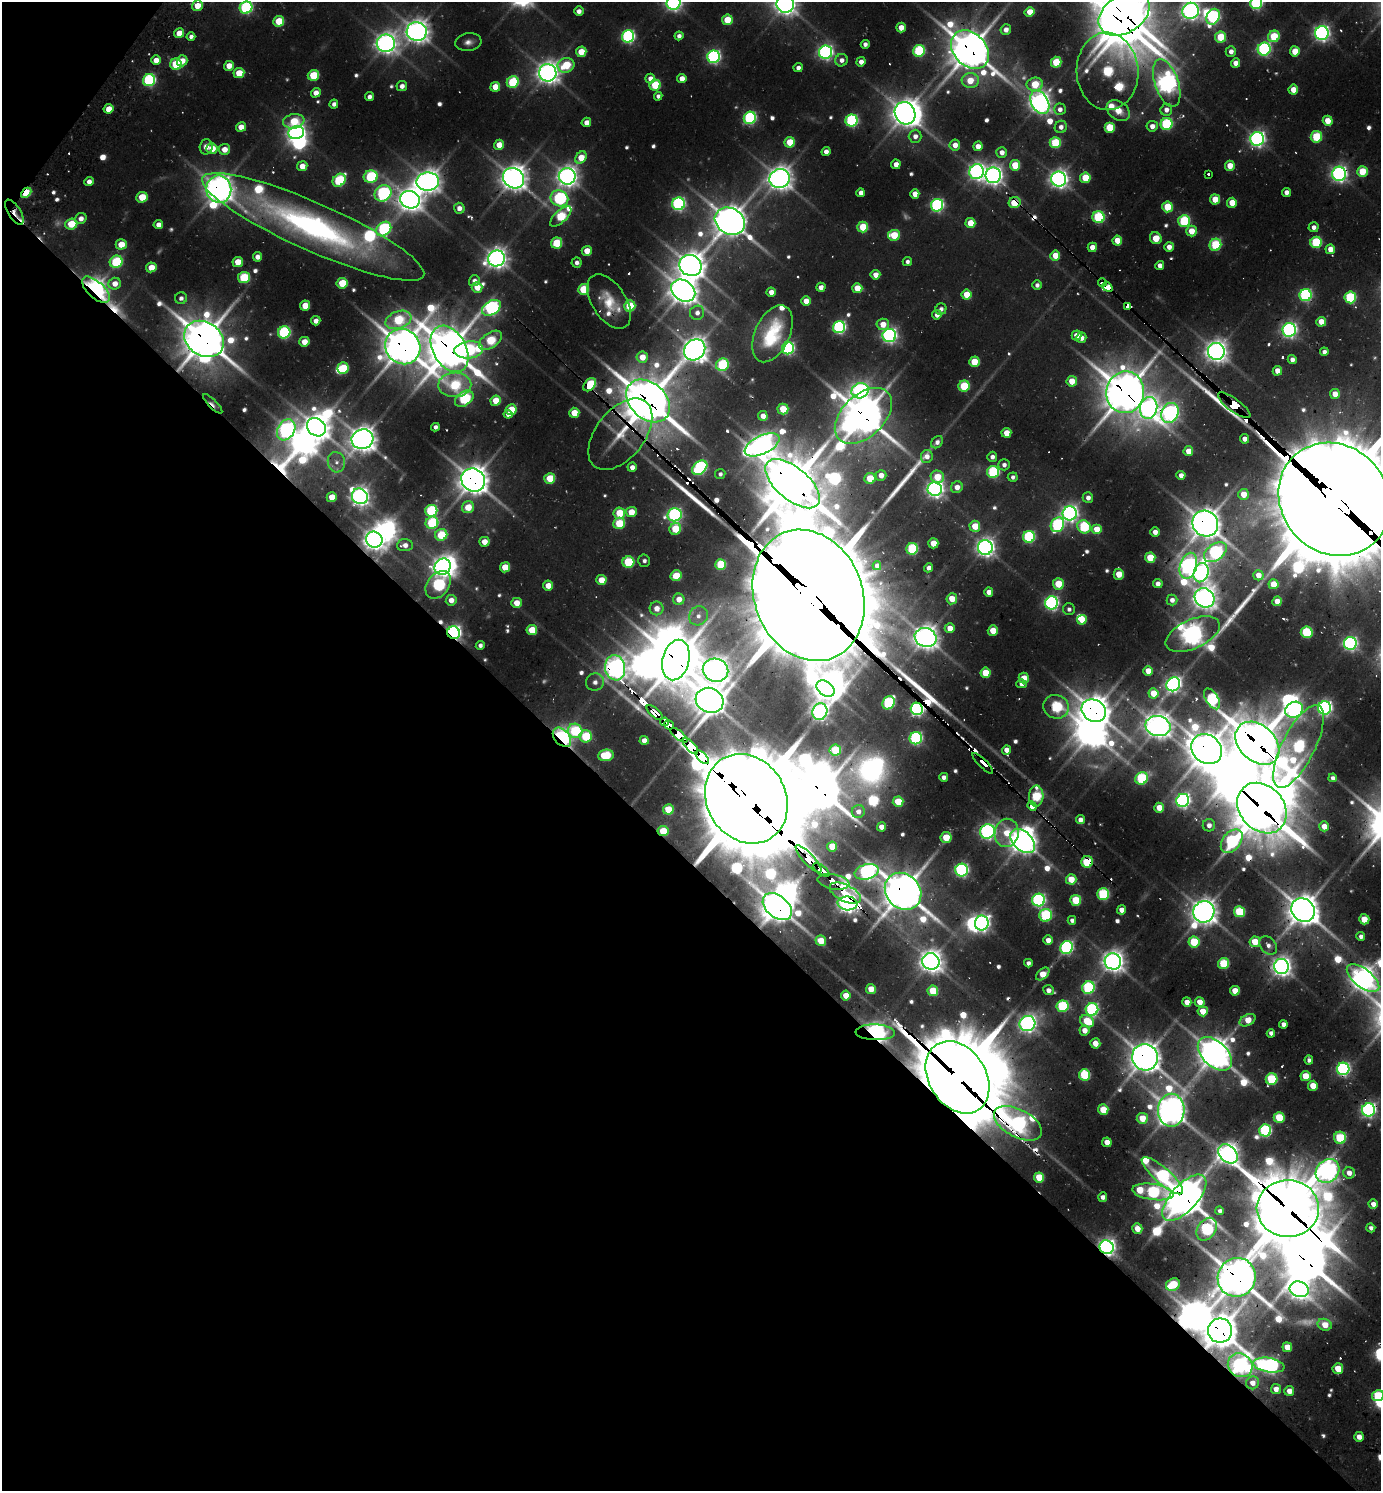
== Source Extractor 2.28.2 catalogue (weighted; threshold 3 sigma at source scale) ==
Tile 9 of 4 x 4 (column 1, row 3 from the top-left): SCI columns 297-1675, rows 1522-3010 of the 5997 x 5989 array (HDU 1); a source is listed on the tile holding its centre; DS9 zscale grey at full resolution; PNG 1383 x 1493 px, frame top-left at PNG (2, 2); each listed source drawn as its Kron ellipse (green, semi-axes under 4 px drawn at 4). Shown black and unused: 43% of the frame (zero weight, under 2 of 3 exposures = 3% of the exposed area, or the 3 px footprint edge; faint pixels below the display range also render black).
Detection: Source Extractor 2.28.2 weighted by HDU 2 'WHT'; one run over the whole footprint, this tile lists its part. Background 0.0997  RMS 0.009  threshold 0.0407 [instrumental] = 3 sigma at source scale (4.5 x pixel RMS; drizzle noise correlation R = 1.50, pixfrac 1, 0.05/0.05 arcsec/px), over >= 5 px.
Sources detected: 702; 26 too faint to see at this stretch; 41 inside a brighter object's white glare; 22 cosmic-ray / hot-pixel residue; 3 long thin detections or spike segments (spike, bleed or trail) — neither listed nor drawn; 14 inside a brighter listed object's ellipse — not listed separately; of the other 596, all 500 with FLUX_AUTO >= 4.5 (the completeness limit of this list) listed and drawn (96 fainter detections not listed), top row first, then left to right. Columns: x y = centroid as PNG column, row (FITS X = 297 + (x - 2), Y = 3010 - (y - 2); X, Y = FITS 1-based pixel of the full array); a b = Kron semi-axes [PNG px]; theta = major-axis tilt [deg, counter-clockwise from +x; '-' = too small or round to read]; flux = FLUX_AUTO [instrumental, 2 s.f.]
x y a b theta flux
673 3 7 7 - 520
1256 3 6 6 - 230
785 4 9 8 - 1100
197 6 5 5 - 20
246 8 6 6 - 200
579 11 5 4 - 6.7
1191 11 8 8 - 760
1030 12 5 4 - 25
1124 14 28 19 33 4000
1213 17 8 6 62 240
727 20 5 5 - 41
279 21 5 5 - 44
901 28 5 4 - 16
1006 30 5 5 - 9.6
417 31 10 9 - 1300
179 33 5 4 - 21
1322 33 7 7 - 530
191 36 4 4 - 5.3
628 36 6 6 - 260
679 36 4 4 - 6.3
1274 36 6 5 - 57
1221 37 5 5 - 55
468 42 13 9 7 8.3
386 43 9 8 - 1100
865 44 4 4 - 6.3
1264 49 6 6 - 290
970 50 22 16 -47 3100
919 51 6 5 - 140
1231 51 5 5 - 8.8
1295 51 5 5 - 30
581 52 5 5 - 29
825 52 7 6 - 430
714 57 6 6 - 310
156 60 5 4 - 14
841 60 6 6 - 7.7
182 61 6 5 - 13
861 62 4 4 - 10
1056 62 5 5 - 56
1235 63 5 4 - 13
176 64 5 5 - 82
566 65 8 7 - 62
229 66 5 4 - 17
798 68 4 4 - 6.1
1107 71 39 31 -87 190
239 73 5 5 - 33
548 73 9 8 - 1100
313 75 6 5 - 60
682 78 5 4 - 13
650 79 5 5 - 9.9
149 80 6 6 - 190
970 80 8 7 - 31
513 82 6 5 - 99
1167 83 25 12 -71 960
1035 84 8 6 10 53
655 85 5 5 - 64
402 86 5 5 - 8.4
495 87 5 5 - 23
1293 90 5 5 - 19
316 93 5 4 - 12
658 96 4 4 - 4.9
369 97 4 4 - 6.3
1040 102 13 8 -62 1000
334 104 4 4 - 5.6
109 109 5 4 - 18
1060 109 6 6 - 7.1
1118 110 13 9 -34 17
1166 110 6 5 - 9
905 113 11 10 - 1600
750 118 6 6 - 210
294 121 11 7 11 46
852 121 6 6 - 200
1328 121 5 5 - 26
586 122 5 4 - 11
1166 124 6 6 - 140
1152 126 5 5 - 9.4
241 127 5 4 - 18
1061 127 6 6 - 7.7
1110 127 5 5 - 54
296 133 8 6 15 770
915 136 6 6 - 8.6
1316 137 5 5 - 76
1257 139 7 6 - 520
790 142 5 5 - 41
1055 143 5 5 - 78
499 145 5 5 - 18
955 145 5 5 - 13
978 146 5 4 - 14
206 147 7 6 - 9
212 148 5 5 - 24
224 149 6 5 - 15
826 152 4 4 - 8.7
1002 152 5 5 - 10
581 158 7 5 55 28
896 164 5 4 - 10
1015 165 5 5 - 46
302 166 5 5 - 15
1230 166 5 5 - 22
1362 171 5 5 - 46
976 172 7 7 - 520
1208 174 3 3 - 7.5
1339 174 7 7 - 520
993 175 8 7 - 850
567 176 8 8 - 1000
371 177 7 6 - 130
514 178 11 9 -36 1600
1085 178 5 5 - 48
780 179 10 9 - 1400
1059 179 7 7 - 800
339 180 7 5 44 120
89 182 5 4 - 8
428 182 11 9 3 1300
219 189 14 12 -81 1700
1286 192 4 4 - 9.1
26 193 6 4 44 46
383 193 9 7 41 260
861 193 4 4 - 7.7
915 194 5 4 - 16
142 197 6 5 - 39
559 198 9 7 -28 230
1215 199 5 5 - 28
410 200 10 8 -18 1500
1015 203 6 5 - 65
1232 203 5 5 - 26
678 204 6 6 - 300
937 205 6 6 - 260
1168 207 5 5 - 55
459 208 5 5 - 9.3
14 212 14 6 -58 15
561 216 13 6 43 95
1098 217 6 6 - 120
81 218 6 5 - 9
730 221 16 13 -28 2600
1184 221 6 5 - 120
970 223 5 5 - 31
71 224 6 5 - 44
158 225 5 4 - 10
313 227 121 24 -24 430
863 227 5 5 - 49
1314 227 5 5 - 6.9
384 229 8 6 43 200
1191 231 5 5 - 23
894 235 6 5 - 51
1156 238 6 5 - 32
1117 240 5 5 - 24
1316 242 5 5 - 110
557 243 5 5 - 66
121 244 5 5 - 27
1215 245 6 5 - 95
1092 247 5 4 - 17
1169 247 5 4 - 11
1330 249 5 4 - 15
587 251 5 5 - 20
1055 256 5 5 - 27
257 257 5 4 - 10
496 258 8 8 - 1000
907 261 5 4 - 4.6
116 262 6 6 - 100
238 262 5 5 - 25
577 262 5 5 - 5.3
690 265 11 10 - 1800
1160 266 4 4 - 9.3
151 267 5 5 - 22
875 275 5 4 - 13
244 278 6 5 - 83
474 281 5 5 - 8.2
342 283 5 5 - 48
1102 283 4 3 - 220
115 284 6 6 - 13
1037 285 5 4 - 6
477 287 5 5 - 22
821 287 5 4 - 9.6
1107 287 6 4 -40 620
857 288 5 5 - 27
583 289 5 5 - 57
96 290 17 8 -43 1000
683 291 13 10 -35 1800
771 292 4 4 - 11
967 295 5 5 - 30
1305 295 6 6 - 220
1350 297 6 5 - 120
181 298 6 5 - 4.9
609 301 30 17 -57 39
806 301 4 4 - 16
305 306 5 5 - 25
630 306 5 5 - 67
1128 306 4 4 - 670
491 308 10 6 31 340
941 309 6 5 - 5.5
697 313 7 7 - 7.4
937 315 4 4 - 8.2
398 320 13 8 20 90
316 321 5 4 - 8.9
1321 322 5 5 - 22
883 324 6 5 - 21
839 327 6 6 - 270
1289 330 7 6 - 470
284 332 6 6 - 180
772 334 30 17 65 71
889 335 7 6 - 440
1076 335 5 5 - 16
1081 338 5 5 - 9.5
204 339 21 17 -34 3700
490 340 13 7 34 82
304 342 5 5 - 19
403 347 18 17 - 3000
788 348 6 6 - 230
450 349 25 16 -60 3600
469 350 14 8 6 170
695 350 11 9 44 1500
1216 351 8 8 - 1100
1324 352 4 4 - 6.1
642 357 6 5 - 23
1292 359 4 4 - 7.2
974 362 5 5 - 37
722 365 6 6 - 130
343 368 6 5 - 54
1277 371 5 4 - 15
1072 381 5 5 - 28
455 385 16 12 3 93
590 385 7 5 49 120
964 386 5 5 - 75
860 391 9 7 20 480
1125 392 21 19 82 3400
1335 394 5 5 - 16
464 399 10 7 35 140
496 401 5 5 - 33
648 401 25 18 -43 4200
213 404 13 4 -46 5.1
1234 405 20 6 -37 2200
1149 408 11 8 78 750
783 409 5 5 - 42
511 410 5 5 - 39
574 413 5 5 - 29
1170 413 10 8 65 560
508 414 4 4 - 7.6
763 416 5 5 - 14
863 416 34 21 43 3100
316 427 10 8 -42 1700
435 427 4 4 - 5
286 430 11 8 59 490
1006 433 5 5 - 23
620 434 41 24 51 44
362 439 11 10 - 1700
1245 439 4 4 - 8.9
937 442 7 5 51 5.8
762 445 19 9 26 1200
1188 451 5 5 - 18
927 456 6 6 - 8.3
992 457 5 5 - 6.2
336 462 10 8 -76 7.6
1004 465 5 5 - 6
632 467 4 4 - 8.2
700 468 8 6 42 250
993 472 6 6 - 140
720 474 5 5 - 4.6
881 475 5 5 - 14
1181 475 4 4 - 8.4
937 477 7 6 - 30
1013 477 5 4 - 4.8
550 478 5 5 - 43
870 478 5 5 - 41
473 480 12 11 - 2100
793 484 33 16 -40 8500
957 487 6 5 - 11
935 489 7 7 - 650
1243 494 5 5 - 20
360 496 8 7 - 790
332 497 5 5 - 22
1088 498 5 5 - 8.1
1334 499 59 53 -49 42000
468 507 6 6 - 28
431 511 6 6 - 130
631 512 5 5 - 23
619 513 6 5 - 47
1070 513 7 7 - 580
675 515 7 6 - 330
432 523 6 6 - 100
619 523 6 5 - 62
1205 524 13 12 - 2100
1057 525 7 6 - 200
975 526 5 5 - 31
1084 527 7 6 - 110
675 529 6 5 - 48
1097 529 5 5 - 26
1155 532 4 4 - 10
441 535 6 5 - 61
1029 537 6 6 - 160
374 540 8 7 - 1000
484 542 5 5 - 18
933 543 5 5 - 29
405 545 8 6 5 8.2
985 547 7 7 - 790
912 549 6 5 - 110
1215 552 13 8 36 290
1150 558 5 5 - 42
644 561 6 6 - 4.8
628 562 6 6 - 87
721 564 5 5 - 60
877 566 4 4 - 9.1
1188 566 13 8 73 710
443 567 8 7 - 950
505 567 5 5 - 31
929 568 4 4 - 6.4
1201 573 10 7 72 510
1119 574 5 5 - 23
1258 575 5 5 - 12
676 576 5 5 - 47
601 580 5 5 - 26
1058 584 5 5 - 40
1158 584 5 4 - 7.3
1273 584 5 5 - 30
438 585 15 10 52 210
548 586 5 5 - 18
989 592 4 4 - 10
808 595 67 54 -68 43000
1205 598 10 9 - 1300
679 599 5 5 - 15
952 599 5 5 - 28
451 600 5 5 - 12
1172 600 5 5 - 7.7
1277 601 5 4 - 18
516 603 5 5 - 20
1052 603 6 6 - 350
657 608 7 7 - 14
1069 609 6 6 - 5
698 616 10 9 - 7.5
1082 620 5 4 - 25
950 628 5 5 - 15
532 630 5 5 - 37
993 631 5 5 - 28
1307 632 6 5 - 91
454 633 6 6 - 460
1193 634 29 14 24 1100
926 637 11 9 -21 1300
1350 643 6 6 - 370
480 645 4 4 - 5.3
676 660 20 13 76 4000
615 668 12 10 -80 970
715 670 13 11 -21 1200
1148 671 5 4 - 21
985 673 5 5 - 39
1024 678 5 5 - 23
595 682 9 8 - 7
1021 684 5 4 - 8.3
1173 684 7 6 - 500
826 689 10 7 -37 1100
1153 693 5 5 - 31
1212 699 11 6 -58 170
710 700 14 12 -26 2100
888 703 7 5 52 160
1056 707 13 11 -15 140
1325 708 6 6 - 440
917 709 6 6 - 340
1294 710 9 7 33 490
1094 711 13 10 -31 2300
820 712 8 7 - 570
655 713 10 4 -41 75
664 722 4 4 - 270
669 725 5 4 - 220
1158 726 12 10 -12 1500
575 731 7 7 - 110
679 735 10 4 -38 1200
586 736 6 6 - 79
562 737 11 7 -48 420
916 738 6 6 - 220
644 740 4 4 - 12
1257 743 25 18 -44 4500
690 746 10 4 -47 1600
1298 746 45 16 63 270
1207 749 16 14 -40 2500
835 750 6 5 - 58
1006 750 5 4 - 11
606 755 8 5 6 64
702 757 8 4 -44 1600
983 763 14 3 -45 260
944 777 4 4 - 6.6
1142 778 6 6 - 130
1333 778 4 4 - 5.1
1036 796 10 7 86 99
746 799 46 39 -59 24000
1183 800 6 6 - 420
898 802 5 5 - 36
1032 806 5 4 - 200
1159 808 5 5 - 21
1262 808 27 22 -48 5400
668 809 5 5 - 39
858 812 6 6 - 7.4
1080 820 4 4 - 8.4
1209 825 6 6 - 7.6
1324 826 5 5 - 13
881 827 4 4 - 11
663 831 5 5 - 40
987 831 7 7 - 460
1007 833 14 12 80 33
946 838 5 5 - 42
1023 841 14 9 -43 1600
1232 841 13 9 52 230
832 846 5 5 - 30
809 859 18 5 -47 670
1087 862 6 5 - 110
821 870 9 4 -38 140
962 870 6 6 - 300
867 872 12 7 14 460
1071 879 5 5 - 27
834 882 16 7 -10 93
903 891 20 17 -48 3100
845 893 17 8 -26 92
1103 894 6 6 - 130
1039 900 6 6 - 310
1076 900 5 5 - 59
847 903 10 7 -6 890
777 907 17 11 -39 2400
1121 910 4 4 - 11
1303 910 12 11 - 2500
1204 912 11 10 - 1600
1239 912 5 5 - 86
1046 915 6 6 - 130
1364 919 5 5 - 19
1072 920 4 4 - 5.6
982 923 7 6 - 540
1361 937 4 4 - 5.5
1048 940 5 4 - 10
821 941 5 5 - 28
1194 942 5 5 - 65
1255 942 5 5 - 32
1268 945 10 7 -49 7.4
1066 947 6 6 - 270
931 961 9 8 - 1300
1113 961 8 8 - 1200
1028 963 4 4 - 5.4
1224 963 5 5 - 72
1281 967 7 7 - 900
1043 974 8 5 42 26
1363 978 19 9 -38 1300
1088 988 6 6 - 170
871 989 5 5 - 21
1049 990 5 5 - 6.6
933 991 5 5 - 46
1235 991 5 5 - 24
846 996 5 5 - 20
1187 1002 5 4 - 13
1200 1002 5 5 - 17
1063 1006 6 6 - 130
1092 1010 6 6 - 240
1203 1011 5 5 - 21
1247 1020 8 5 28 25
1087 1021 7 6 - 49
1027 1023 8 7 - 680
1283 1024 4 4 - 7.3
1084 1030 5 5 - 14
875 1032 19 8 -2 850
1271 1033 4 4 - 6.3
1095 1043 5 5 - 16
1215 1054 20 12 -43 2300
1145 1057 13 13 - 2200
1309 1060 4 4 - 4.6
1343 1069 6 6 - 320
1084 1075 6 5 - 90
1305 1076 5 5 - 35
957 1077 39 28 -57 12000
1272 1079 6 5 - 100
1313 1086 5 5 - 22
1103 1110 5 5 - 36
1171 1110 16 13 90 1800
1369 1110 7 6 - 420
1279 1117 5 5 - 52
1142 1118 5 5 - 28
1018 1123 26 14 -28 440
1265 1131 6 6 - 180
1340 1138 6 6 - 88
1107 1142 5 5 - 17
1228 1154 11 8 -45 1200
1328 1171 13 11 47 750
1349 1173 6 5 - 11
1162 1176 26 8 -41 250
1039 1177 5 5 - 41
1153 1192 21 8 -8 250
1103 1197 5 4 - 6.6
1184 1198 29 13 47 3200
1373 1204 5 4 - 10
1288 1209 31 28 -4 7600
1220 1211 4 4 - 4.5
1371 1228 4 4 - 5
1137 1229 5 5 - 19
1207 1229 12 9 55 180
1107 1247 7 7 - 680
1237 1277 19 19 - 3300
1173 1285 7 6 - 64
1299 1289 9 7 -16 950
1325 1325 7 5 -23 21
1220 1331 12 12 - 2700
1287 1347 5 5 - 22
1240 1365 13 11 -37 430
1269 1365 16 7 -9 470
1338 1369 5 5 - 29
1253 1383 7 6 - 11
1276 1389 5 5 - 11
1289 1391 5 5 - 12
1378 1396 6 5 - 77
1359 1437 5 4 - 13
Overlapping masked pixels (flux is a lower limit): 82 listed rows (the first 20) at x y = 1124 14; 970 50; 976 172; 1339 174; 993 175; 514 178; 219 189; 26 193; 1015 203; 14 212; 313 227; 1102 283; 1107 287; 96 290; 609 301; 1128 306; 1289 330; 204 339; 403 347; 450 349
Isophote crosses this tile's border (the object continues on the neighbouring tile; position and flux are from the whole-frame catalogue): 9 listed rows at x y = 673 3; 1256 3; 785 4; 246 8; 1191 11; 1124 14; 1334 499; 1363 978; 1378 1396